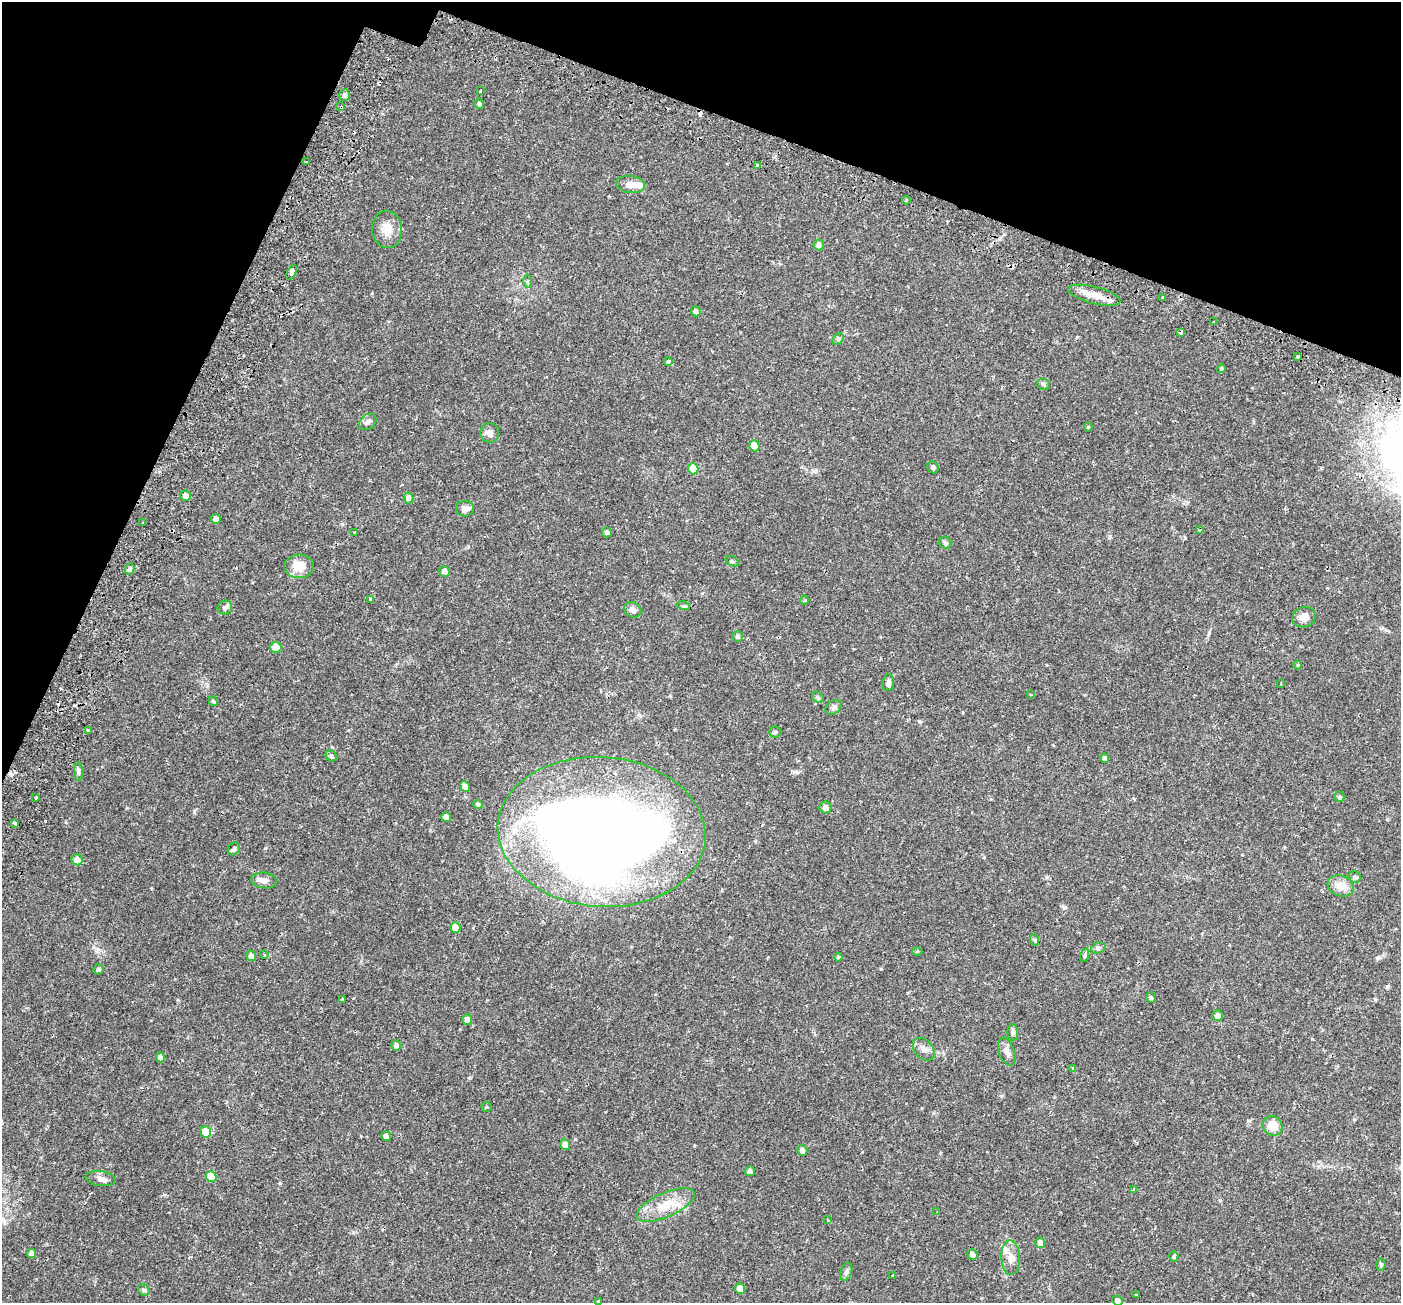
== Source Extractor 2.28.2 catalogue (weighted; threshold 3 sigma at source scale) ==
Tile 2 of 4 x 4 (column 2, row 1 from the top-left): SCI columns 1470-2868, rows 4199-5499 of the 5743 x 5856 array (HDU 1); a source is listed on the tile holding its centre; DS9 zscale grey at full resolution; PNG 1403 x 1305 px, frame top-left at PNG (2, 2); each listed source drawn as its Kron ellipse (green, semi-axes under 4 px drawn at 4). Shown black and unused: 18% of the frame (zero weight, under 2 of 3 exposures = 5% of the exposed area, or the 3 px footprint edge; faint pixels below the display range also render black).
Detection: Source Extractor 2.28.2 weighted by HDU 2 'WHT'; one run over the whole footprint, this tile lists its part. Background 0.0345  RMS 0.0037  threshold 0.0165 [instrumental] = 3 sigma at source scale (4.5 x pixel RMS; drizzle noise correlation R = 1.50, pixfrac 1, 0.0396/0.0396 arcsec/px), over >= 5 px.
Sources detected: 128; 1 inside a brighter object's white glare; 6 cosmic-ray / hot-pixel residue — neither listed nor drawn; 2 inside a brighter listed object's ellipse — not listed separately; the other 119 listed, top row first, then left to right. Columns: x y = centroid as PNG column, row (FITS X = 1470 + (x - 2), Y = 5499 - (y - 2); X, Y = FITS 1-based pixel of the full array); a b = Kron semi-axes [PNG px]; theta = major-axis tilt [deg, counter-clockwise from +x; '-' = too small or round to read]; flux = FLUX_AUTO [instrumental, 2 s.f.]
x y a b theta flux
480 91 2 2 - 0.28
345 95 6 5 - 1.2
479 104 5 4 - 0.66
341 107 3 3 - 1.6
306 162 3 3 - 0.33
758 165 3 3 - 1.6
631 184 14 8 -8 2.8
906 200 4 3 - 0.34
387 229 19 15 -84 4.7
819 245 5 5 - 1.4
292 272 8 4 66 1.5
527 281 6 4 89 0.5
1094 295 27 8 -14 4.4
1162 298 3 3 - 0.97
696 311 5 4 - 0.93
1213 322 3 3 - 0.5
1180 332 4 3 - 1.4
838 339 6 5 - 0.57
1298 356 3 3 - 1.1
668 362 4 4 - 1.5
1221 369 4 4 - 0.53
1043 384 6 5 - 0.64
368 422 9 7 41 1.2
1088 427 4 4 - 0.37
490 433 10 9 - 1.8
754 446 5 5 - 4.3
933 467 6 5 - 0.83
693 469 6 5 - 8.1
185 496 5 5 - 2
408 498 5 5 - 1.7
465 509 9 8 - 1.8
216 519 5 4 - 1.5
143 522 3 3 - 0.91
1200 530 3 3 - 0.46
607 532 5 5 - 0.93
355 533 4 2 - 0.29
945 543 6 5 - 0.7
732 561 7 4 -28 0.55
299 566 14 12 3 5.9
130 569 5 5 - 0.97
445 571 5 5 - 1.7
370 599 3 3 - 0.75
804 600 4 4 - 0.37
684 606 6 4 -16 0.48
225 608 7 7 - 0.94
633 610 9 7 -29 1.6
1304 617 12 10 18 2.7
738 636 5 5 - 0.81
276 647 6 5 - 3.6
1298 665 4 4 - 0.31
888 683 8 5 83 0.96
1281 684 3 3 - 0.27
1031 695 4 2 - 0.35
818 697 6 5 - 0.52
213 701 5 4 - 0.42
833 707 9 6 38 0.96
88 731 3 3 - 1.9
775 732 6 5 - 0.57
331 756 6 5 - 0.55
1105 758 5 4 - 1.4
79 771 9 4 90 0.69
465 787 5 4 - 1.9
1339 797 5 5 - 0.49
36 798 3 3 - 1.8
478 804 5 4 - 0.67
825 808 6 6 - 1.7
446 817 5 5 - 1.6
15 823 4 3 - 1.6
602 832 104 75 -5 440
234 849 7 5 52 0.65
77 860 5 5 - 2.1
1355 877 6 6 - 0.71
264 880 13 8 -7 1.8
1341 886 13 10 -19 4.3
455 927 5 5 - 3.9
1035 940 6 4 -72 0.42
1098 948 7 5 18 0.75
917 951 5 3 - 0.34
264 954 4 3 - 0.38
1085 955 7 4 72 0.6
251 956 5 4 - 1.7
838 957 4 3 - 0.5
98 969 5 5 - 0.75
1151 998 5 4 - 0.54
342 999 4 3 - 0.32
1218 1016 5 5 - 1.8
467 1020 5 5 - 1.3
1013 1032 8 5 88 0.75
396 1046 5 5 - 1.2
924 1049 13 9 -50 1.8
1007 1052 14 7 -71 1.9
160 1057 5 4 - 1.6
1073 1068 4 3 - 0.72
487 1107 5 4 - 0.42
1273 1126 10 9 - 5.3
205 1132 6 5 - 5.6
386 1136 5 4 - 1.2
565 1145 5 5 - 2.4
802 1150 5 5 - 1.3
750 1171 5 5 - 1.3
211 1177 5 5 - 7.8
101 1178 15 7 -8 1.9
1134 1189 3 3 - 0.71
666 1205 31 12 24 7.7
937 1212 3 2 - 0.43
827 1220 3 2 - 0.31
1040 1243 5 5 - 2.3
31 1254 4 4 - 1.6
972 1254 5 4 - 1.8
1174 1256 5 4 - 0.51
1010 1258 17 9 -88 3.3
1381 1265 6 4 -86 0.64
846 1272 9 5 72 0.92
893 1276 3 2 - 0.44
740 1289 5 5 - 4.2
144 1290 6 5 - 0.67
1136 1295 3 3 - 0.46
598 1301 4 3 - 0.35
1117 1301 5 5 - 1.4
Overlapping masked pixels (flux is a lower limit): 3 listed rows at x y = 341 107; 1180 332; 602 832
Isophote crosses this tile's border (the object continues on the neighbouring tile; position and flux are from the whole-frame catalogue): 1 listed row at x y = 1117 1301
Unlisted compact peaks at least as high as the median listed source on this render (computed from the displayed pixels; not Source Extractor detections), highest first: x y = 575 1139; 98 949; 280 1183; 1377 958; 881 969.